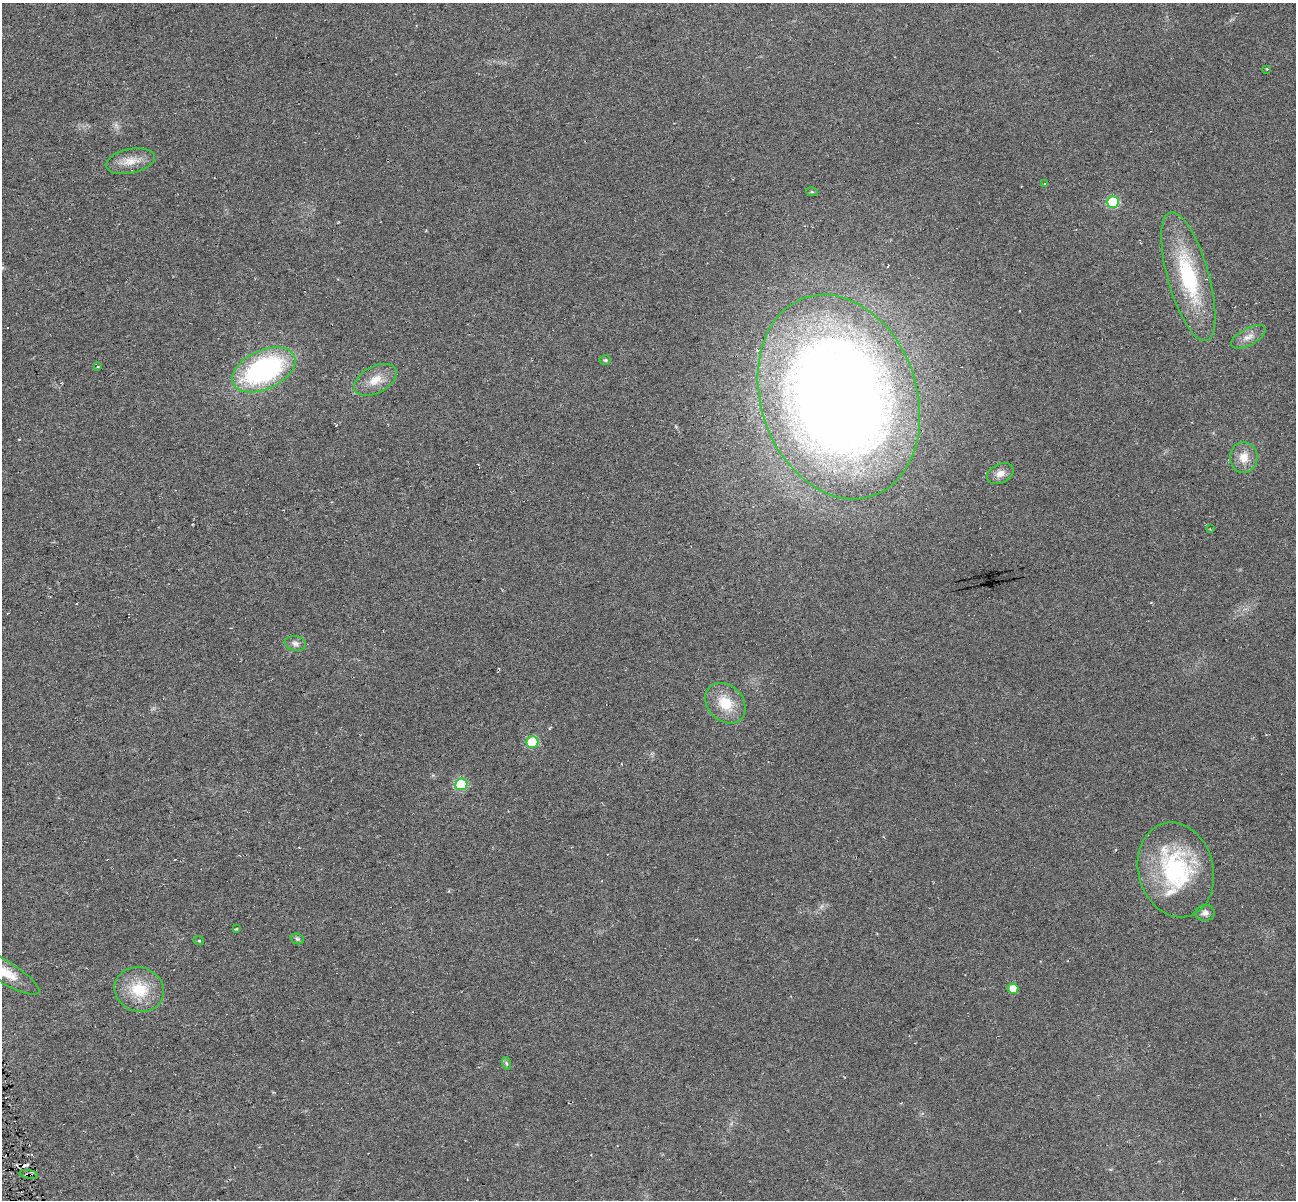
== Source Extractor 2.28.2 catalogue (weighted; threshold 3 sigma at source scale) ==
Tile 7 of 4 x 4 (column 3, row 2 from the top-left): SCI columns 2589-3882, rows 2489-3686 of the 5176 x 4928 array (HDU 1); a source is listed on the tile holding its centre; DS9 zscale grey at full resolution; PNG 1298 x 1202 px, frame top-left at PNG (2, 3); each listed source drawn as its Kron ellipse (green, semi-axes under 4 px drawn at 4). Shown black and unused: <1% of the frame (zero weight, under 3 of 6 exposures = <1% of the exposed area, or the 3 px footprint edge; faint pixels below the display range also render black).
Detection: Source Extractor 2.28.2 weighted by HDU 2 'WHT'; one run over the whole footprint, this tile lists its part. Background 0.00952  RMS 0.0053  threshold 0.0215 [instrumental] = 3 sigma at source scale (4.09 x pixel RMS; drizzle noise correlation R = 1.36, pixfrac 0.8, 0.0396/0.0396 arcsec/px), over >= 5 px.
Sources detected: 34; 4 cosmic-ray / hot-pixel residue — neither listed nor drawn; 1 inside a brighter listed object's ellipse — not listed separately; the other 29 listed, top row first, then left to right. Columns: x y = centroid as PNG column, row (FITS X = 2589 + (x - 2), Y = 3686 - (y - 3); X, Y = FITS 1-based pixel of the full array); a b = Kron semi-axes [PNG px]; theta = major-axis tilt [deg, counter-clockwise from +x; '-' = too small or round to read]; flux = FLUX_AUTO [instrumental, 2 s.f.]
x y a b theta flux
1267 69 3 2 - 0.42
130 161 25 12 12 7.1
1044 184 4 2 - 0.33
812 192 5 3 - 0.69
1113 202 6 6 - 31
1188 277 67 20 -74 44
1248 337 19 8 28 4
605 360 6 5 - 0.8
98 366 4 2 - 0.52
264 370 33 19 25 94
375 380 23 13 28 7.7
839 397 105 78 -71 750
1244 457 15 14 - 6.8
1000 474 14 9 25 3.7
1210 529 3 2 - 0.53
295 643 11 7 -9 2.1
725 703 22 17 -46 13
532 742 6 6 - 26
461 784 6 6 - 31
1176 870 48 37 -75 57
1205 913 9 8 - 2.3
236 929 4 4 - 0.47
297 939 7 5 -21 0.87
199 941 5 3 - 0.41
5 972 40 11 -31 12
1013 989 5 5 - 6.7
139 990 25 22 -20 17
506 1063 6 4 -71 0.83
29 1174 9 3 -9 0.73
Overlapping masked pixels (flux is a lower limit): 1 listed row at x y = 29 1174
Isophote crosses this tile's border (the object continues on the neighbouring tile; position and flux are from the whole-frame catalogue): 1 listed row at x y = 5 972